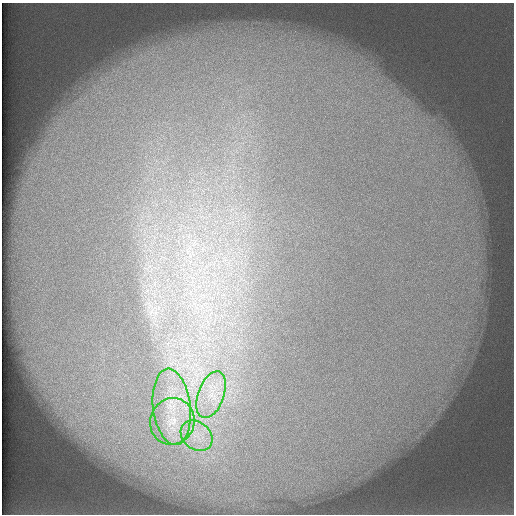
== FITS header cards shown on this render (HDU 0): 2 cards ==
NAXIS1  =                  512 /
NAXIS2  =                  512 /

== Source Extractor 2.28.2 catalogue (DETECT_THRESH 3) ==
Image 512 x 512 px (HDU 0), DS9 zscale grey, 1 PNG px = 1 image px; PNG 516 x 516 px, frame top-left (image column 1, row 512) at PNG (2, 3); each listed source drawn as its Kron ellipse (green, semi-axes under 4 px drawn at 4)
Background 112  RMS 5.3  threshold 15.8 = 3 sigma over >= 5 px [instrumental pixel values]
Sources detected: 4; all 4 listed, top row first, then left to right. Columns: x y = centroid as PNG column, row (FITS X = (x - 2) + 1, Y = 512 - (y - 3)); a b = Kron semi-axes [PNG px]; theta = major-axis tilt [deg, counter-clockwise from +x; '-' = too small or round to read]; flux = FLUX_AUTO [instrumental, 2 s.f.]
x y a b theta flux
211 395 24 13 70 11000
172 407 38 19 -83 20000
172 421 23 22 - 15000
197 436 17 13 -39 8200